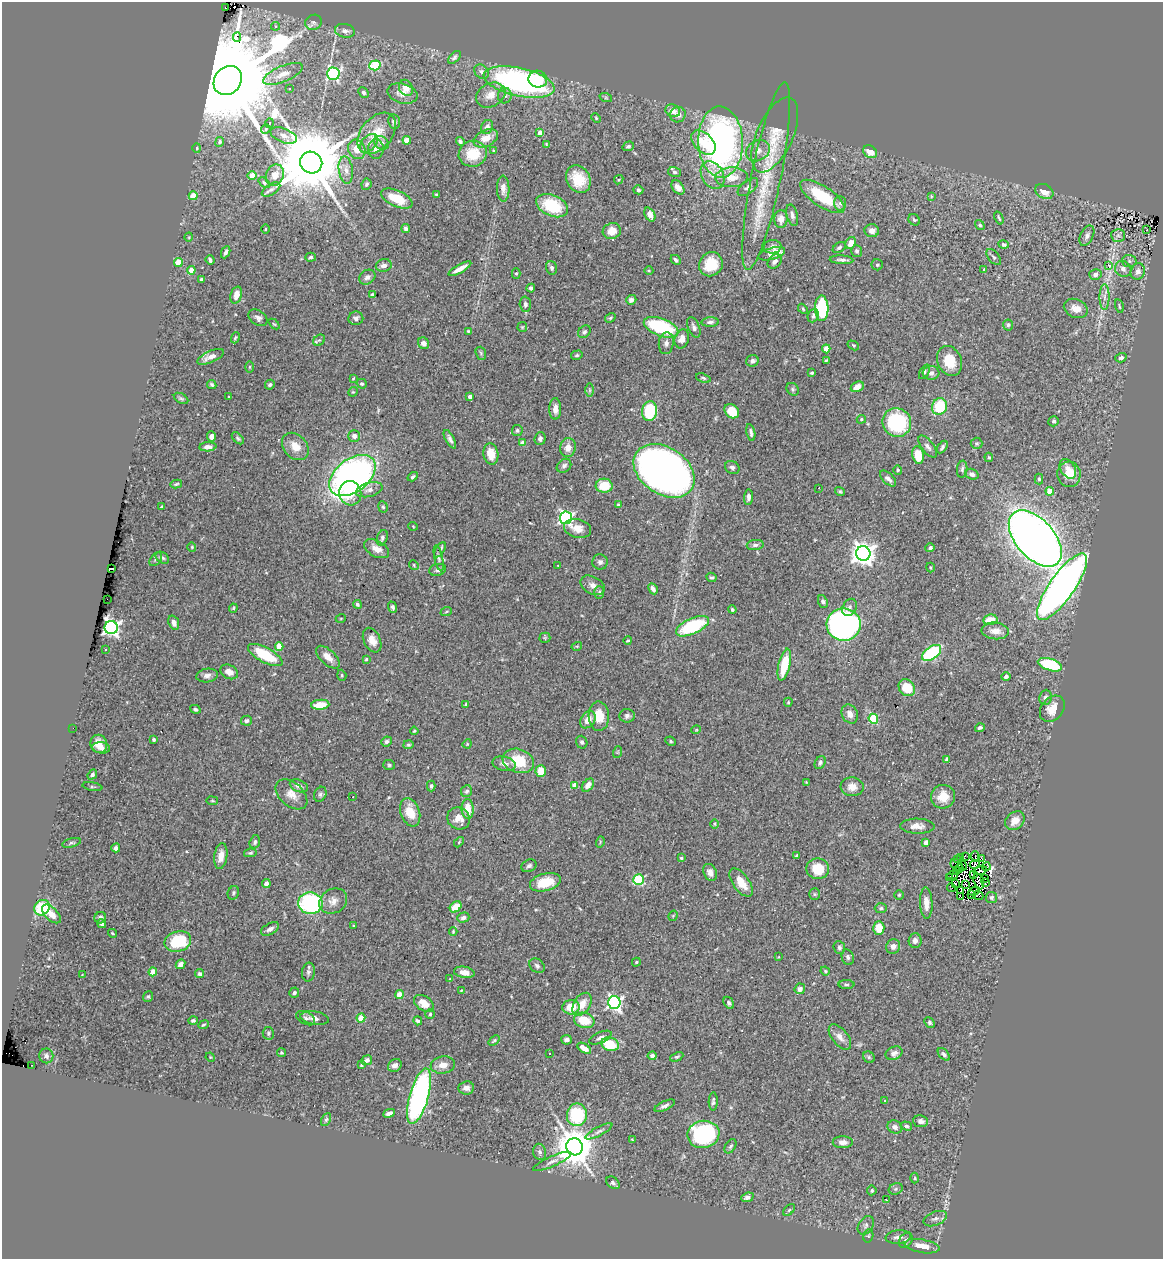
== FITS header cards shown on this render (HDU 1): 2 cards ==
NAXIS1  =                 1161
NAXIS2  =                 1257

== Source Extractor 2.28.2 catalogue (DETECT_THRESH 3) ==
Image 1161 x 1257 px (HDU 1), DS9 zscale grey, 1 PNG px = 1 image px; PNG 1165 x 1261 px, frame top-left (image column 1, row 1257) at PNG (2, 2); each listed source drawn as its Kron ellipse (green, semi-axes under 4 px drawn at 4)
Background 0.7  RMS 0.043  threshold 0.129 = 3 sigma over >= 5 px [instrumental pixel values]
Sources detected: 483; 7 with non-positive FLUX_AUTO (blend fragments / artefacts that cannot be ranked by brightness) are neither listed nor drawn; the other 476 listed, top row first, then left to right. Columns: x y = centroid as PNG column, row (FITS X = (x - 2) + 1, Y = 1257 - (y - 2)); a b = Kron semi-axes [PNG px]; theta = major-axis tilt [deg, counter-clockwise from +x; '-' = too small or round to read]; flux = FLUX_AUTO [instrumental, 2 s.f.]
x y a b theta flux
225 8 3 2 - 14
313 22 8 7 - 8.9
276 26 4 4 - 4.1
345 31 10 7 -11 14
237 37 5 3 - 2500
454 57 8 4 46 6.9
375 65 5 5 - 200
482 72 8 6 -42 9.2
283 74 21 8 23 31
333 74 6 6 - 460
538 79 9 8 - 49
228 80 15 13 47 88000
519 82 36 14 -12 740
406 88 8 6 -67 32
289 89 3 2 - 4.8
364 93 5 4 - 6.3
402 93 15 9 -15 25
491 95 15 11 28 34
505 96 8 7 - 9
606 98 6 4 -18 4.3
673 111 7 6 - 24
678 115 8 7 - 17
596 118 5 3 - 2.8
394 121 7 6 - 7.6
269 123 4 2 - 3.3
487 127 7 6 - 12
266 129 5 4 - 3.4
377 133 23 15 51 66
540 133 4 4 - 29
775 135 40 18 66 86
284 136 14 7 -22 17
486 138 13 8 26 34
407 140 4 4 - 47
460 141 4 4 - 6.6
220 142 5 4 - 7
721 142 35 22 -88 980
369 143 11 7 47 14
381 143 8 6 -34 11
703 143 14 9 -46 70
547 144 4 3 - 3.8
628 146 6 4 17 6.8
197 148 4 4 - 3
357 149 10 8 -64 30
376 149 10 7 90 16
494 151 4 3 - 3.2
758 151 12 10 31 22
870 152 7 5 -38 32
473 154 14 13 - 76
311 162 11 10 - 38000
346 170 13 7 -82 19
674 172 6 5 - 5
252 175 4 4 - 42
275 175 11 8 68 31
713 175 14 10 -60 33
766 176 96 15 79 200
731 177 16 10 2 47
578 179 14 11 -61 64
619 180 5 3 - 3
264 183 6 4 -39 4.9
367 184 6 5 - 5.4
678 187 8 5 -52 22
748 187 12 6 40 12
503 188 13 6 -89 17
271 189 10 5 31 10
638 190 5 4 - 4.5
1044 191 9 7 -29 28
436 194 4 3 - 2.9
193 196 4 4 - 49
822 196 26 10 -34 140
931 196 4 3 - 2.8
397 198 17 8 -24 78
840 203 7 6 - 8.8
552 206 17 10 -23 130
650 215 7 5 -65 21
792 215 11 5 -75 11
999 218 7 3 -70 4.6
781 219 9 6 89 23
914 220 6 5 - 5.3
980 225 5 4 - 6.7
406 228 4 4 - 9
265 229 4 3 - 2.8
1147 230 2 2 - 2.5
612 231 9 8 - 32
872 231 7 6 - 17
1118 235 7 6 - 9.5
1087 236 11 6 63 11
189 237 4 3 - 2.3
851 243 6 5 - 27
1004 244 5 4 - 6.4
772 247 9 7 7 14
839 247 7 4 34 5.9
857 251 6 5 - 5.8
226 252 6 3 66 7.3
772 254 14 5 17 56
311 257 5 4 - 5.5
994 257 9 5 -51 5.8
210 260 5 3 - 7.1
676 260 5 3 - 6.9
841 260 12 4 -3 8.7
775 261 8 6 43 13
1129 261 7 6 - 8.1
178 262 4 4 - 62
711 264 12 11 - 74
384 265 8 6 13 13
877 265 5 5 - 4.9
1109 265 4 3 - 23
551 268 7 5 -74 7.2
460 269 13 3 30 21
984 269 4 3 - 8.4
1123 269 8 7 - 13
191 270 4 4 - 36
649 271 4 3 - 2.3
1138 271 8 7 - 13
516 273 5 4 - 3.8
1095 274 6 5 - 11
367 277 9 7 33 12
202 279 3 3 - 5.8
531 288 4 4 - 7.4
372 294 4 3 - 4.2
236 295 8 5 73 25
1104 297 13 5 -90 13
631 300 5 5 - 10
525 304 7 6 - 8
1119 306 7 3 -75 3
822 308 13 6 -88 210
1076 308 12 9 -25 29
803 309 6 3 -48 3.4
813 316 7 5 68 7.3
258 318 10 7 -36 11
356 318 7 7 - 9.9
610 318 5 4 - 4.4
710 322 8 5 3 8.2
274 324 6 3 -43 3.1
1008 325 5 5 - 5.7
522 327 5 5 - 3.1
661 327 18 8 -21 240
694 327 11 6 -67 9.9
468 331 3 3 - 3
584 332 7 5 45 6.9
235 338 6 4 68 4.3
682 339 9 7 73 22
319 340 6 5 - 5
423 343 6 5 - 11
666 343 11 7 83 14
853 345 6 4 -31 4.1
826 349 4 4 - 63
481 353 7 5 -70 4.5
577 355 6 4 15 5.1
211 357 14 5 25 22
1121 358 5 4 - 8.4
826 360 3 2 - 2.6
752 361 6 6 - 9.2
949 361 15 12 -68 61
250 367 5 3 - 3
924 372 8 4 59 5.5
812 373 3 3 - 4.1
931 373 8 7 - 12
353 378 4 3 - 2.5
703 378 8 4 -18 5
362 384 5 4 - 4.2
212 385 5 4 - 5.3
270 385 5 4 - 5.7
857 387 7 5 27 18
793 389 7 5 -48 5.5
590 390 7 4 -90 5.9
353 392 5 4 - 3.6
229 396 3 3 - 14
470 397 4 3 - 17
181 398 8 4 -30 5
939 407 8 7 - 110
555 409 11 6 89 21
650 411 10 7 80 150
732 411 8 6 -43 71
861 419 4 4 - 3.7
1054 421 5 5 - 5.6
897 422 14 14 - 230
517 430 5 5 - 5.5
751 432 8 3 -78 8.1
212 436 5 4 - 14
354 436 6 5 - 16
238 438 7 4 -45 5.2
450 439 10 4 -61 9.7
540 439 6 5 - 10
523 443 4 4 - 25
977 443 6 6 - 4.8
295 446 15 11 -47 39
208 447 9 4 4 14
928 447 13 6 -53 11
942 447 7 4 57 7.2
568 448 9 8 - 23
491 454 10 7 -79 39
918 455 9 5 -80 65
989 457 5 4 - 3.8
564 466 8 6 41 9.9
732 467 7 6 - 8.2
962 469 8 5 82 6.8
1068 469 10 7 -60 20
898 470 4 4 - 4.3
664 471 33 23 -34 1800
972 474 7 5 -21 9
1069 474 13 11 -88 53
352 475 26 16 37 1300
413 477 5 4 - 6.2
888 479 10 5 -43 13
1039 479 5 4 - 5.1
176 484 6 3 12 4.2
604 486 8 7 - 68
819 488 3 2 - 2.6
369 490 13 7 15 17
840 491 5 3 - 4.2
1050 491 4 4 - 59
350 493 12 11 - 55
748 497 8 4 86 8.7
618 505 4 4 - 3.9
162 506 3 2 - 2.3
383 507 5 4 - 4.1
566 518 6 6 - 650
413 526 4 3 - 2
578 528 14 9 -13 27
382 538 8 5 68 6.9
1035 538 33 19 -48 3600
755 545 8 5 7 9.3
192 547 4 4 - 2.9
930 548 5 4 - 7
376 549 13 8 -29 27
440 550 8 4 58 10
863 553 7 7 - 2500
162 558 7 5 -38 6.2
439 558 13 4 -78 7.7
156 559 8 5 49 5.4
600 562 7 7 - 9.2
414 565 5 4 - 3.5
558 565 2 2 - 2.3
930 567 5 2 - 2.5
111 568 4 2 - 23
438 570 8 6 15 9.1
711 577 5 4 - 5
593 585 13 8 -29 19
1062 587 39 12 55 2100
653 589 6 4 -63 13
599 592 6 5 - 6
107 599 2 2 - 47
823 601 6 4 -68 7.5
357 604 4 4 - 5.7
393 607 6 4 -70 6.3
850 607 9 6 59 10
233 608 4 4 - 3.6
732 610 4 4 - 5.1
446 612 6 3 20 3.7
341 618 5 3 - 2.7
990 620 7 5 11 48
174 623 7 5 -69 15
844 625 17 16 - 880
692 626 18 8 25 210
111 628 6 6 - 1100
995 631 14 8 -5 29
545 638 5 5 - 3.5
372 640 13 8 -64 26
628 640 4 4 - 4.5
577 646 5 3 - 3
279 647 4 4 - 66
106 649 3 3 - 5.9
931 653 11 6 36 230
265 655 19 7 -28 120
328 657 15 7 -43 26
366 659 3 3 - 3.2
784 665 16 6 77 100
1050 665 12 6 -17 220
229 672 9 6 -29 23
342 675 5 4 - 4.2
207 676 11 7 9 13
1006 677 5 4 - 7.8
907 688 9 7 -46 70
1045 697 7 6 - 10
788 702 4 3 - 3.1
466 704 4 3 - 3.3
320 705 9 5 5 56
195 709 5 4 - 5.4
1052 709 14 11 50 39
850 714 10 7 -62 21
599 716 14 10 -87 53
627 716 7 7 - 8.9
873 719 5 4 - 170
588 720 9 7 56 25
246 721 5 5 - 6.4
73 728 2 2 - 54
980 728 5 4 - 6.5
696 730 5 3 - 2.3
414 731 4 4 - 3.2
154 739 3 3 - 4.6
386 741 5 5 - 6.6
671 741 5 4 - 4.1
582 742 6 5 - 6.7
99 744 9 8 - 29
467 744 5 3 - 2.6
408 745 5 4 - 4.1
101 748 9 5 -7 15
618 752 6 3 71 3.2
947 759 4 3 - 12
518 761 16 11 -19 97
820 763 7 5 62 7.6
504 764 12 7 -13 16
389 765 6 5 - 4.8
541 771 5 5 - 46
92 775 5 4 - 7
806 782 3 3 - 2
575 785 4 4 - 34
588 785 7 5 49 17
299 786 9 6 -24 13
431 786 5 4 - 5.6
92 787 10 3 -10 4.1
852 787 11 9 -6 25
467 791 6 5 - 7.1
291 794 18 11 -42 30
320 794 8 6 64 7
353 797 3 2 - 1.9
943 797 12 11 - 38
212 801 6 3 -8 2.9
468 809 10 6 -87 45
410 812 15 9 -70 56
459 818 12 10 -34 28
1015 821 10 8 43 31
715 824 5 3 - 2.7
917 826 17 7 -2 22
255 842 7 5 73 6.2
459 842 6 3 47 3.5
600 842 6 3 74 3.2
926 842 4 3 - 20
71 843 9 4 14 5.7
116 848 4 4 - 10
250 853 6 4 10 4.7
221 856 13 6 82 29
797 856 3 3 - 8.8
965 856 3 2 - 5.1
975 856 5 2 - 2.5
961 857 3 2 - 2.2
681 858 4 4 - 3.7
958 859 3 2 - 2.2
982 859 4 2 - 6.3
975 864 5 3 - 1.4
957 865 6 5 - 0.5
529 866 8 6 27 8.3
963 866 5 2 - 0.14
986 866 4 2 - 2.8
818 869 11 10 - 76
960 869 3 2 - 3.4
957 870 3 2 - 0.075
980 871 7 2 14 7.2
710 872 9 6 -65 15
974 874 4 2 - 1.9
953 875 5 2 - 0.53
949 877 4 2 - 4.2
984 879 3 2 - 1.9
639 880 5 5 - 250
979 881 8 5 -73 2.1
545 882 16 8 15 78
985 882 4 2 - 2.8
266 883 4 4 - 18
741 883 16 8 -55 40
955 883 3 2 - 2.7
966 884 2 2 - 3
951 888 4 2 - 2.5
961 890 2 2 - 1.3
974 891 5 2 - 0.85
233 893 7 5 68 5.8
815 894 6 5 - 4.4
972 894 2 2 - 1.9
899 895 4 4 - 3.4
978 895 5 3 - 11
961 897 3 2 - 1.4
991 898 5 5 - 6.6
333 901 14 12 30 26
310 903 12 11 - 330
926 903 16 6 -87 25
456 907 6 5 - 52
42 908 8 7 - 130
881 908 6 5 - 5.1
51 914 11 6 -45 27
673 916 5 3 - 2.7
100 918 6 5 - 12
463 918 6 5 - 8.9
102 924 4 4 - 6.5
353 926 3 2 - 2
879 928 6 5 - 53
270 929 10 5 30 10
453 932 4 3 - 2.9
112 933 5 3 - 2.5
178 941 13 10 15 150
915 941 7 6 - 12
893 946 7 7 - 13
839 947 6 5 - 6.1
778 957 3 2 - 1.8
848 957 8 6 -72 8.1
636 962 4 4 - 5.1
180 964 5 4 - 15
537 966 8 6 -42 9.2
825 971 5 4 - 3.5
153 972 4 4 - 49
308 972 9 6 81 7.8
464 972 10 5 -9 23
200 974 4 4 - 7.3
82 975 3 3 - 1.8
450 979 4 3 - 2.7
846 985 8 4 0 5
800 989 5 5 - 14
461 990 4 3 - 2.4
294 993 5 5 - 6.9
400 995 4 4 - 44
148 997 6 5 - 4.8
614 1002 6 6 - 750
424 1003 11 7 -34 34
729 1003 6 4 -59 6.7
582 1004 12 8 57 37
571 1007 8 7 - 48
430 1014 5 4 - 4.2
306 1018 10 6 -28 8.2
315 1018 15 6 -9 16
361 1018 4 4 - 71
193 1020 5 4 - 5.2
584 1020 10 7 -14 61
418 1021 5 4 - 6.4
930 1022 6 4 -49 5.1
203 1025 5 3 - 4.1
268 1033 6 5 - 5.4
840 1037 15 8 -50 22
600 1038 12 5 24 12
567 1040 5 5 - 11
494 1041 6 3 38 4.6
610 1044 9 6 -17 92
584 1048 8 4 -32 26
281 1053 5 4 - 3.8
549 1053 2 2 - 2.1
894 1053 9 6 22 12
944 1054 7 4 -48 6.5
46 1056 7 7 - 10
652 1056 4 4 - 7.8
210 1057 5 4 - 2.6
677 1057 7 4 24 5.6
869 1057 6 5 - 5.3
367 1060 5 4 - 12
31 1065 2 2 - 2.4
362 1065 4 3 - 5
395 1065 7 6 - 13
443 1065 12 8 7 28
466 1088 8 6 7 16
419 1096 28 9 74 650
713 1101 9 4 89 7.8
885 1101 3 2 - 4.3
665 1106 11 4 24 10
389 1113 6 4 25 13
577 1115 11 10 - 220
326 1119 7 4 62 5.3
921 1121 7 5 -7 11
906 1126 6 4 -17 5
895 1127 7 6 - 10
599 1131 15 4 28 10
703 1134 16 13 9 450
632 1140 3 3 - 2.4
843 1142 10 6 0 14
730 1146 8 5 57 6
575 1147 8 8 - 9100
540 1152 8 6 -78 8.3
552 1161 21 5 24 15
915 1178 5 3 - 3.1
613 1183 7 5 -39 6.7
896 1189 7 5 22 6.1
872 1190 5 4 - 4.9
747 1197 6 4 21 9.2
887 1200 3 2 - 29
789 1210 7 4 45 4.3
935 1219 12 7 20 13
866 1225 10 7 56 11
868 1236 7 4 72 4.6
898 1237 13 6 6 16
906 1240 8 6 53 8.7
922 1246 17 6 -10 46
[7 non-positive-flux detections neither listed nor drawn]